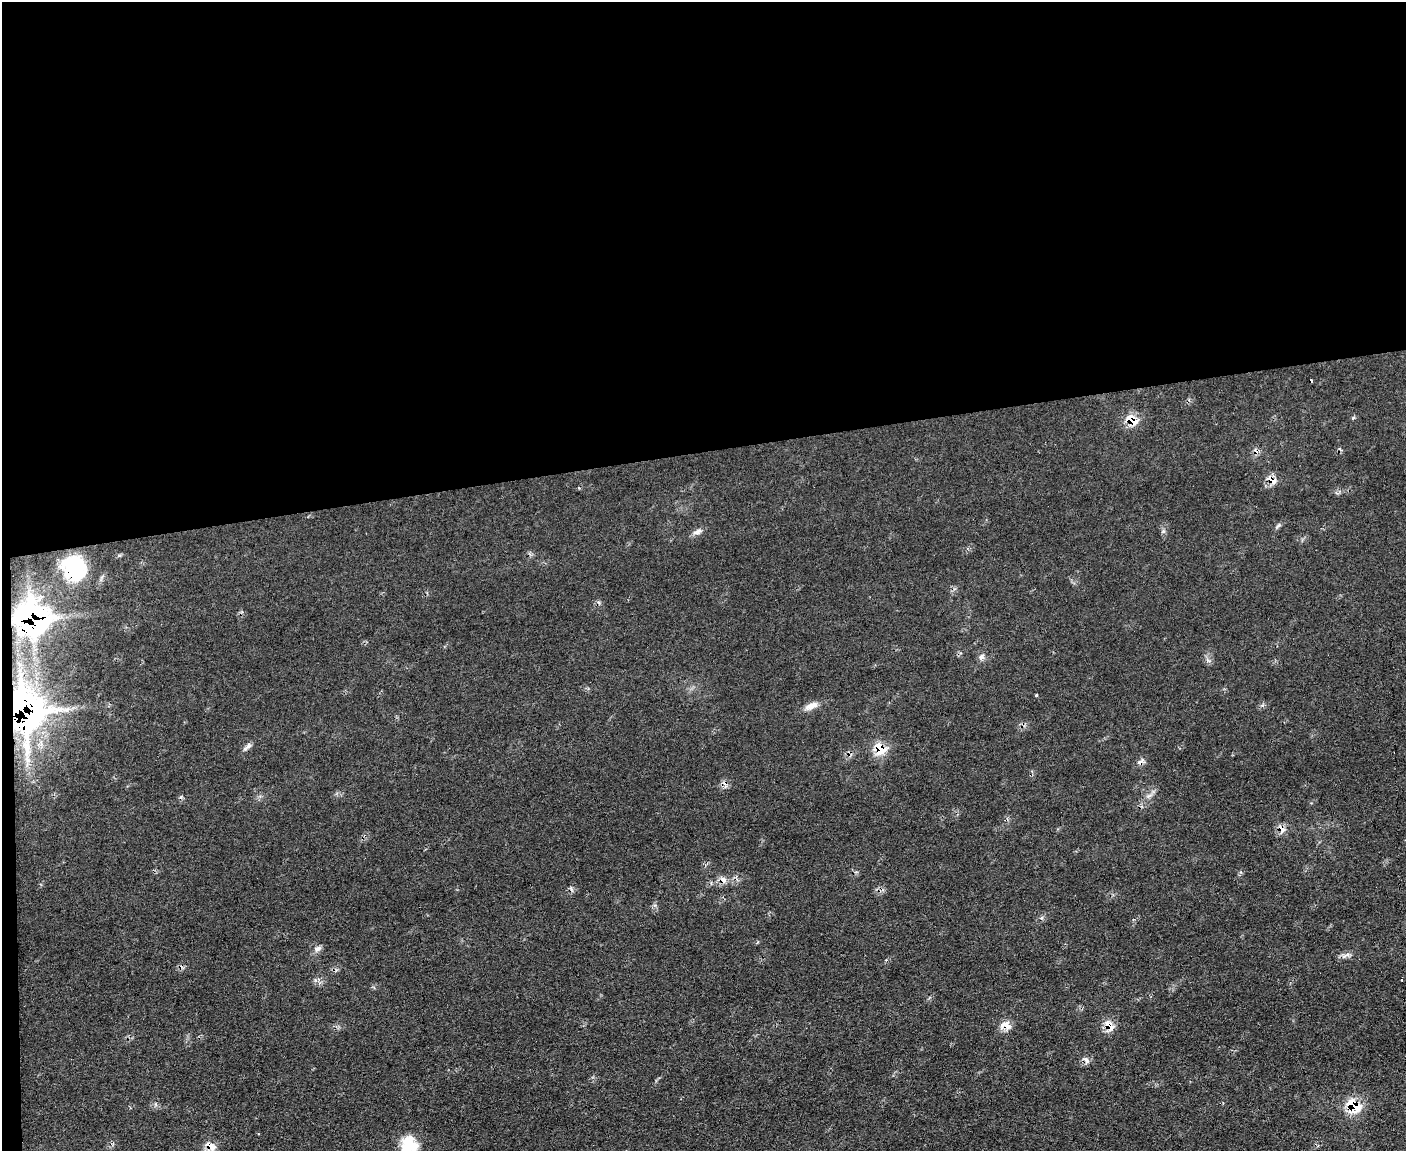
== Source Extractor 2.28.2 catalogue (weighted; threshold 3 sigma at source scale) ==
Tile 1 of 3 x 4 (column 1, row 1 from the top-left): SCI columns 234-1637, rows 3448-4596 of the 4570 x 4596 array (HDU 1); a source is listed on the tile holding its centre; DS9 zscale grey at full resolution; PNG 1408 x 1153 px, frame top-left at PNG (2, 2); no overlay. Shown black and unused: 40% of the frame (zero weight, under 2 of 3 exposures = <1% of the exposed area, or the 3 px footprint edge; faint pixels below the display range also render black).
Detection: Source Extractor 2.28.2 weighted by HDU 2 'WHT'; one run over the whole footprint, this tile lists its part. Background 0.0564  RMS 0.0088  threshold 0.0394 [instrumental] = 3 sigma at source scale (4.5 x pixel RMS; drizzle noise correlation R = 1.50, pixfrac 1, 0.05/0.05 arcsec/px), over >= 5 px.
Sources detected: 31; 5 cosmic-ray / hot-pixel residue — not listed; the other 26 listed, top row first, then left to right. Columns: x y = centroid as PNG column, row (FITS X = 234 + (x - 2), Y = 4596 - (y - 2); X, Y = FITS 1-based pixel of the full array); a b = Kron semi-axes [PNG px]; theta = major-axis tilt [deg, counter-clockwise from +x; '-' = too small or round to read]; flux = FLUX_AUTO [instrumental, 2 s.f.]
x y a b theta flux
1353 418 5 4 - 1.2
1132 420 17 11 -34 15
1272 480 16 8 -34 7.3
1278 526 11 4 45 2
1163 531 6 5 - 1.7
697 532 14 7 21 4.3
74 569 25 21 -62 56
32 619 19 18 - 330
981 657 7 6 - 4.2
1036 695 3 3 - 2.6
811 706 19 8 24 7.4
27 711 25 18 -71 520
247 747 14 5 40 3.3
880 749 17 13 -39 18
1141 762 10 6 53 4
1149 796 11 5 19 3.1
1282 829 13 8 -71 5.5
723 879 9 7 -54 5.3
317 948 10 7 18 3.5
1345 955 15 5 28 3.8
1004 1026 14 9 -4 10
1109 1026 17 9 -55 9.6
1086 1060 9 6 -65 3.6
1353 1106 18 13 -38 28
409 1145 22 20 -71 24
210 1146 16 8 -34 8.2
Overlapping masked pixels (flux is a lower limit): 14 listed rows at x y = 1132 420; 1272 480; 74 569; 32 619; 27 711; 880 749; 1141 762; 1282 829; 723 879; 1004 1026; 1109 1026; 1086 1060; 1353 1106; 210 1146
Isophote crosses this tile's border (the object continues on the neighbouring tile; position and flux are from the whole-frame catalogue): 1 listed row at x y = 409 1145